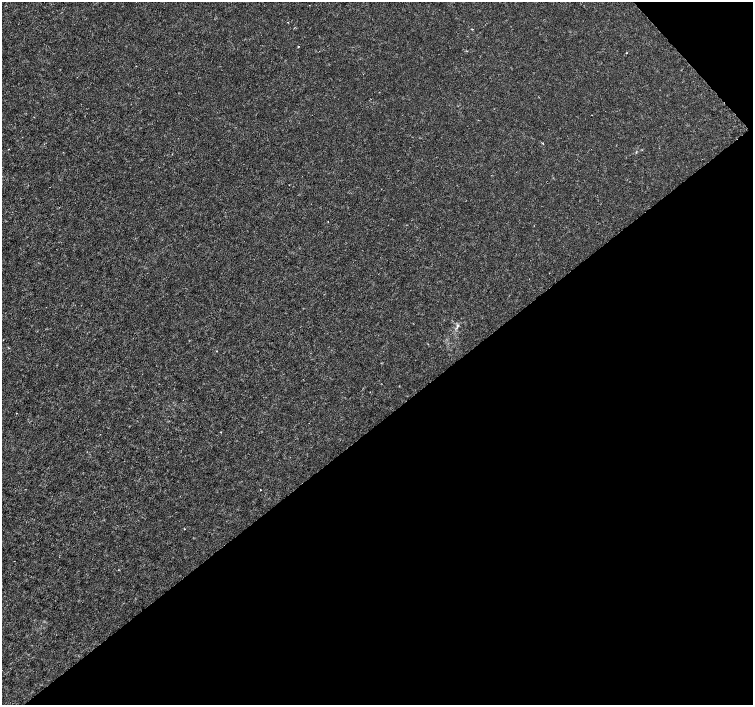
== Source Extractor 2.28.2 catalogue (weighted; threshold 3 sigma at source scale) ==
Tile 12 of 4 x 4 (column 4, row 3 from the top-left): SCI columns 4510-6010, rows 1615-3019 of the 6011 x 5972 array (HDU 1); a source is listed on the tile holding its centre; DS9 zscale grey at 2 x 2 block average (1 PNG px = mean of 2 x 2 image px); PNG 755 x 707 px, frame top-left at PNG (2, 2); no overlay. Shown black and unused: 41% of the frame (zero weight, under 3 of 4 exposures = <1% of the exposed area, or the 3 px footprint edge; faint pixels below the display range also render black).
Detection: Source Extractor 2.28.2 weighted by HDU 2 'WHT'; one run over the whole footprint, this tile lists its part. Background -1.22e-04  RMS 0.0012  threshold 0.00541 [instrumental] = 3 sigma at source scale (4.5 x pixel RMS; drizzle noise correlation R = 1.50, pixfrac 1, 0.0396/0.0396 arcsec/px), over >= 5 px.
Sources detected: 5; all 5 listed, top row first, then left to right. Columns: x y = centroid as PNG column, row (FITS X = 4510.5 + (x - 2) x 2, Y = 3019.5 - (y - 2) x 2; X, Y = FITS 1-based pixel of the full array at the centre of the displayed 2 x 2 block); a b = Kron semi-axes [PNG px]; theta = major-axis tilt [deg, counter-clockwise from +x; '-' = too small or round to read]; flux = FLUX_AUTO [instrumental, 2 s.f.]
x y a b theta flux
472 29 2 2 - 0.14
298 46 2 2 - 0.16
626 53 2 2 - 0.13
542 143 2 2 - 0.21
260 490 2 2 - 0.13